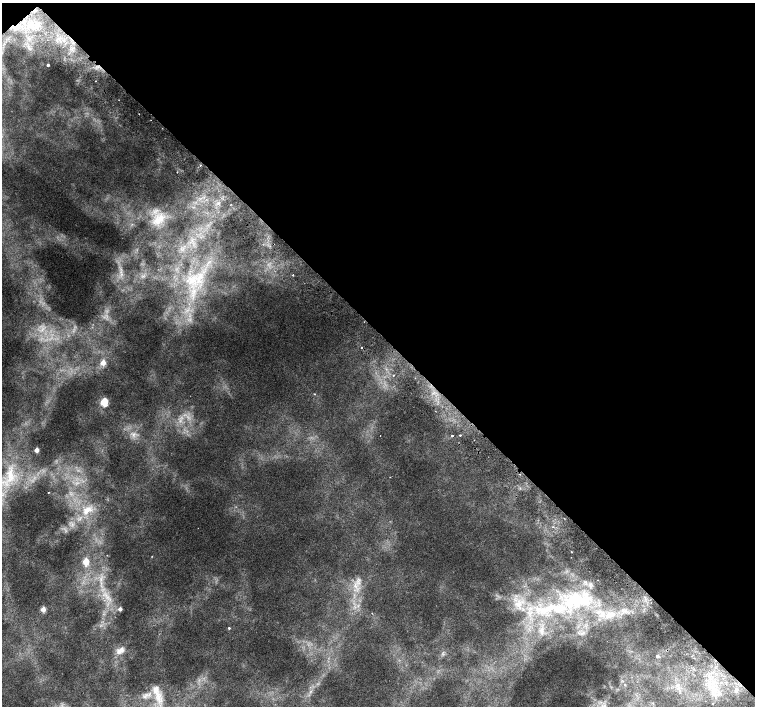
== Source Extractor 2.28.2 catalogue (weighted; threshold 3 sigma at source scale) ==
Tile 3 of 4 x 4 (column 3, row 1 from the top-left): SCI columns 3056-4560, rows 4421-5828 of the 6117 x 6089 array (HDU 1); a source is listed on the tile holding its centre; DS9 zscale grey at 2 x 2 block average (1 PNG px = mean of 2 x 2 image px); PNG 757 x 708 px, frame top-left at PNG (2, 3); no overlay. Shown black and unused: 47% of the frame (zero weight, under 2 of 3 exposures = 3% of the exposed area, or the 3 px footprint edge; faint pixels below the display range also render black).
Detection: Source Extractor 2.28.2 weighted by HDU 2 'WHT'; one run over the whole footprint, this tile lists its part. Background 0.00604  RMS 0.0037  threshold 0.0168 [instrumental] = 3 sigma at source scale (4.5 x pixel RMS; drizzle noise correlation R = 1.50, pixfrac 1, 0.0396/0.0396 arcsec/px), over >= 5 px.
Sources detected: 58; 4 too faint to see at this stretch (2 x 2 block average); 4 cosmic-ray / hot-pixel residue — not listed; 6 inside a brighter listed object's ellipse — not listed separately; the other 44 listed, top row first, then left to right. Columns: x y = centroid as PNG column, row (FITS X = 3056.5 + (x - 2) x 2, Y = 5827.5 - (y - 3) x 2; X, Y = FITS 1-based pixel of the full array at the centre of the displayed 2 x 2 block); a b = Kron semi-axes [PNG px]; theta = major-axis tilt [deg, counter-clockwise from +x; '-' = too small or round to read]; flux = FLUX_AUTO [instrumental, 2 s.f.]
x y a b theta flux
15 28 9 7 4 6.8
48 65 2 2 - 2.5
96 81 2 2 - 0.77
177 172 2 2 - 0.62
231 204 3 2 - 0.43
158 221 16 13 89 16
293 275 2 2 - 1.4
193 279 14 10 65 16
42 330 11 4 42 5.6
103 363 3 3 - 20
393 375 2 2 - 1.7
415 378 2 2 - 0.42
314 394 2 2 - 0.41
104 402 3 3 - 65
133 435 7 4 79 3.3
452 435 2 2 - 6.6
460 435 2 2 - 5
36 450 2 2 - 14
10 476 27 11 87 28
390 477 2 2 - 0.36
48 492 2 2 - 0.68
87 510 19 11 28 20
572 552 2 2 - 0.56
152 556 2 2 - 0.51
86 562 3 3 - 31
101 579 6 4 -83 3.2
355 585 11 5 -73 6.6
108 598 8 5 -20 5.4
583 600 43 17 2 59
518 604 13 12 - 16
43 609 3 3 - 18
120 609 2 2 - 9.4
540 610 21 8 -11 19
610 614 17 8 28 15
229 628 2 2 - 1.3
583 633 6 2 31 1
120 650 13 8 31 6.8
657 656 2 2 - 5.5
625 685 3 2 - 0.65
156 690 14 10 -89 10
713 690 2 2 - 3.6
145 696 12 3 44 3.6
712 704 2 2 - 2
604 706 5 3 - 2.4
Overlapping masked pixels (flux is a lower limit): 1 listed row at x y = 15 28
Isophote crosses this tile's border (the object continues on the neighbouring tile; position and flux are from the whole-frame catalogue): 1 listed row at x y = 604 706
Diffuse or blended objects may show on this block-average render without a row.